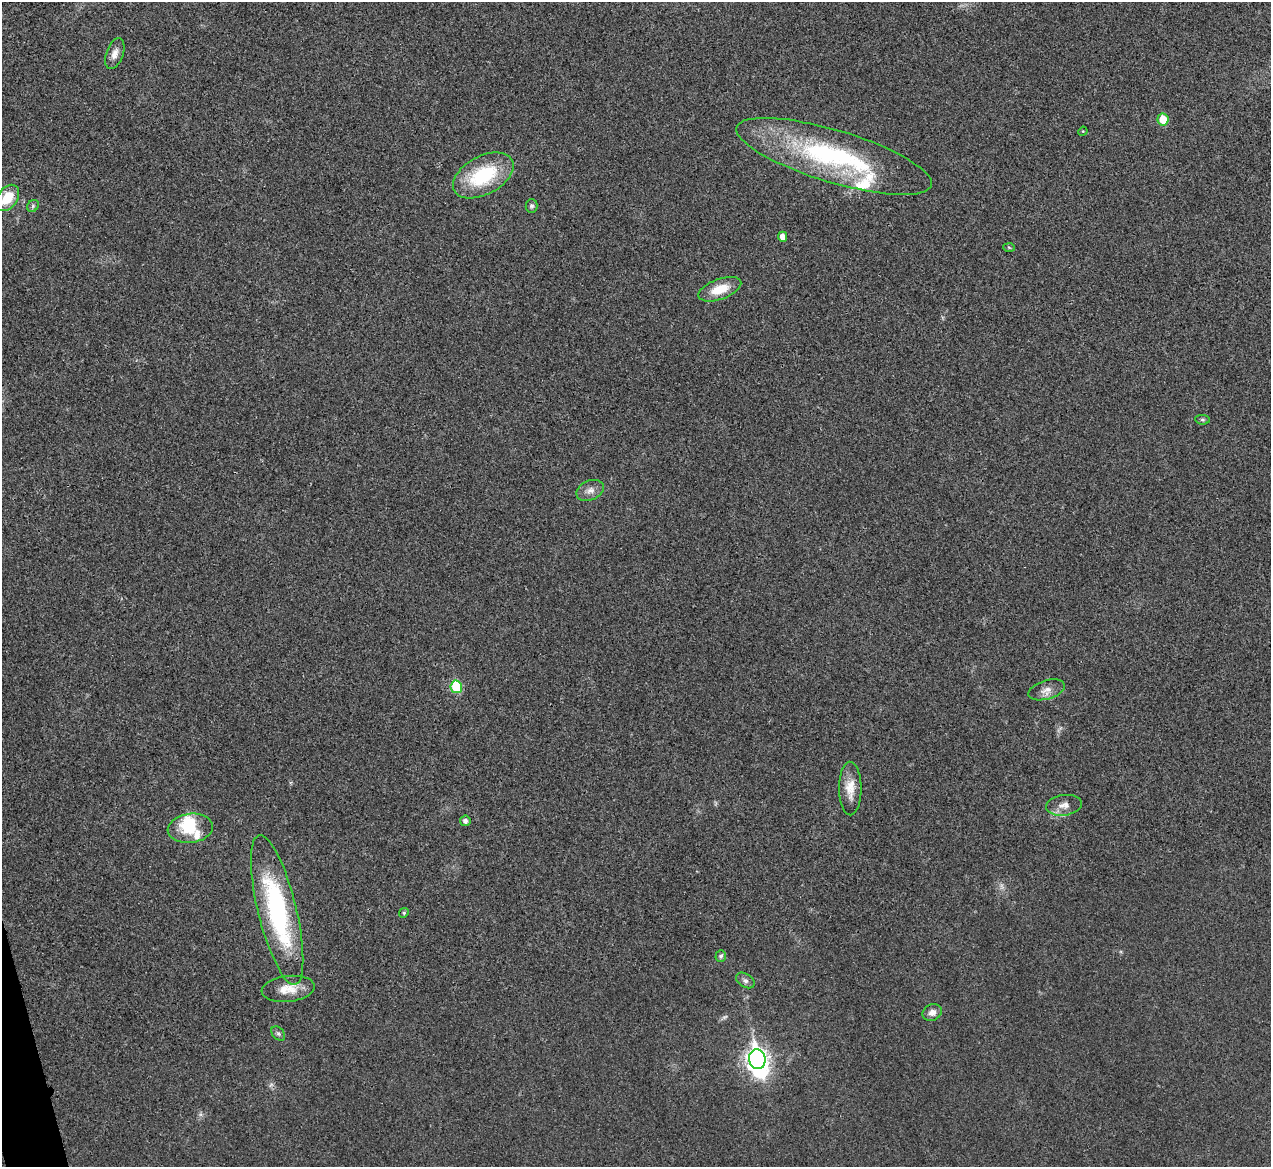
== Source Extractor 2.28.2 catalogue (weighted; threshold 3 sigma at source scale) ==
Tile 7 of 4 x 4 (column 3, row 2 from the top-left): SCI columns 2543-3811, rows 2476-3640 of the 5086 x 5069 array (HDU 1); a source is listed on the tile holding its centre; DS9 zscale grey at full resolution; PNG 1273 x 1169 px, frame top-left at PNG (2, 2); each listed source drawn as its Kron ellipse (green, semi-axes under 4 px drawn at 4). Shown black and unused: <1% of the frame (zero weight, under 3 of 4 exposures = <1% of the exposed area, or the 3 px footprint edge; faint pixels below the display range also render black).
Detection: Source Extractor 2.28.2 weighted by HDU 2 'WHT'; one run over the whole footprint, this tile lists its part. Background 0.0296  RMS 0.0061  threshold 0.0272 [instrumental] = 3 sigma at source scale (4.5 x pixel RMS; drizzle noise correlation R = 1.50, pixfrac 1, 0.05/0.05 arcsec/px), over >= 5 px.
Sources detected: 34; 3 too faint to see at this stretch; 2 inside a brighter object's white glare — neither listed nor drawn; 2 inside a brighter listed object's ellipse — not listed separately; the other 27 listed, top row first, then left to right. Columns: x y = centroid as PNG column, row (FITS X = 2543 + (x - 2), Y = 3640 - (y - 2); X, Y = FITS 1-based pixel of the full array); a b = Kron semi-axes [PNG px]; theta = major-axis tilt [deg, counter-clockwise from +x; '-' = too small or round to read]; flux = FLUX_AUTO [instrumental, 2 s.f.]
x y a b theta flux
115 54 16 8 70 4.6
1163 119 6 5 - 13
1083 131 5 4 - 0.5
834 156 102 26 -17 110
483 175 33 19 29 43
7 198 14 10 53 16
33 206 6 5 - 1.1
532 206 7 6 - 1.3
783 237 5 4 - 4.8
1009 247 6 4 -3 0.68
720 289 22 10 20 13
1202 420 7 4 -6 0.91
590 490 14 9 23 4.3
456 687 6 5 - 30
1047 690 18 9 17 4.8
850 788 27 11 -89 9.5
1064 805 18 10 7 5.2
465 821 5 5 - 2.4
190 828 22 14 7 18
277 910 77 19 -76 99
404 913 5 4 - 0.82
721 956 6 5 - 1.6
745 980 10 6 -32 2.3
288 989 26 13 7 10
932 1012 10 8 24 4
278 1034 8 5 -49 1.4
757 1059 10 8 -82 310
Isophote crosses this tile's border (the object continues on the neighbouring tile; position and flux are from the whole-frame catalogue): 1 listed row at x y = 7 198